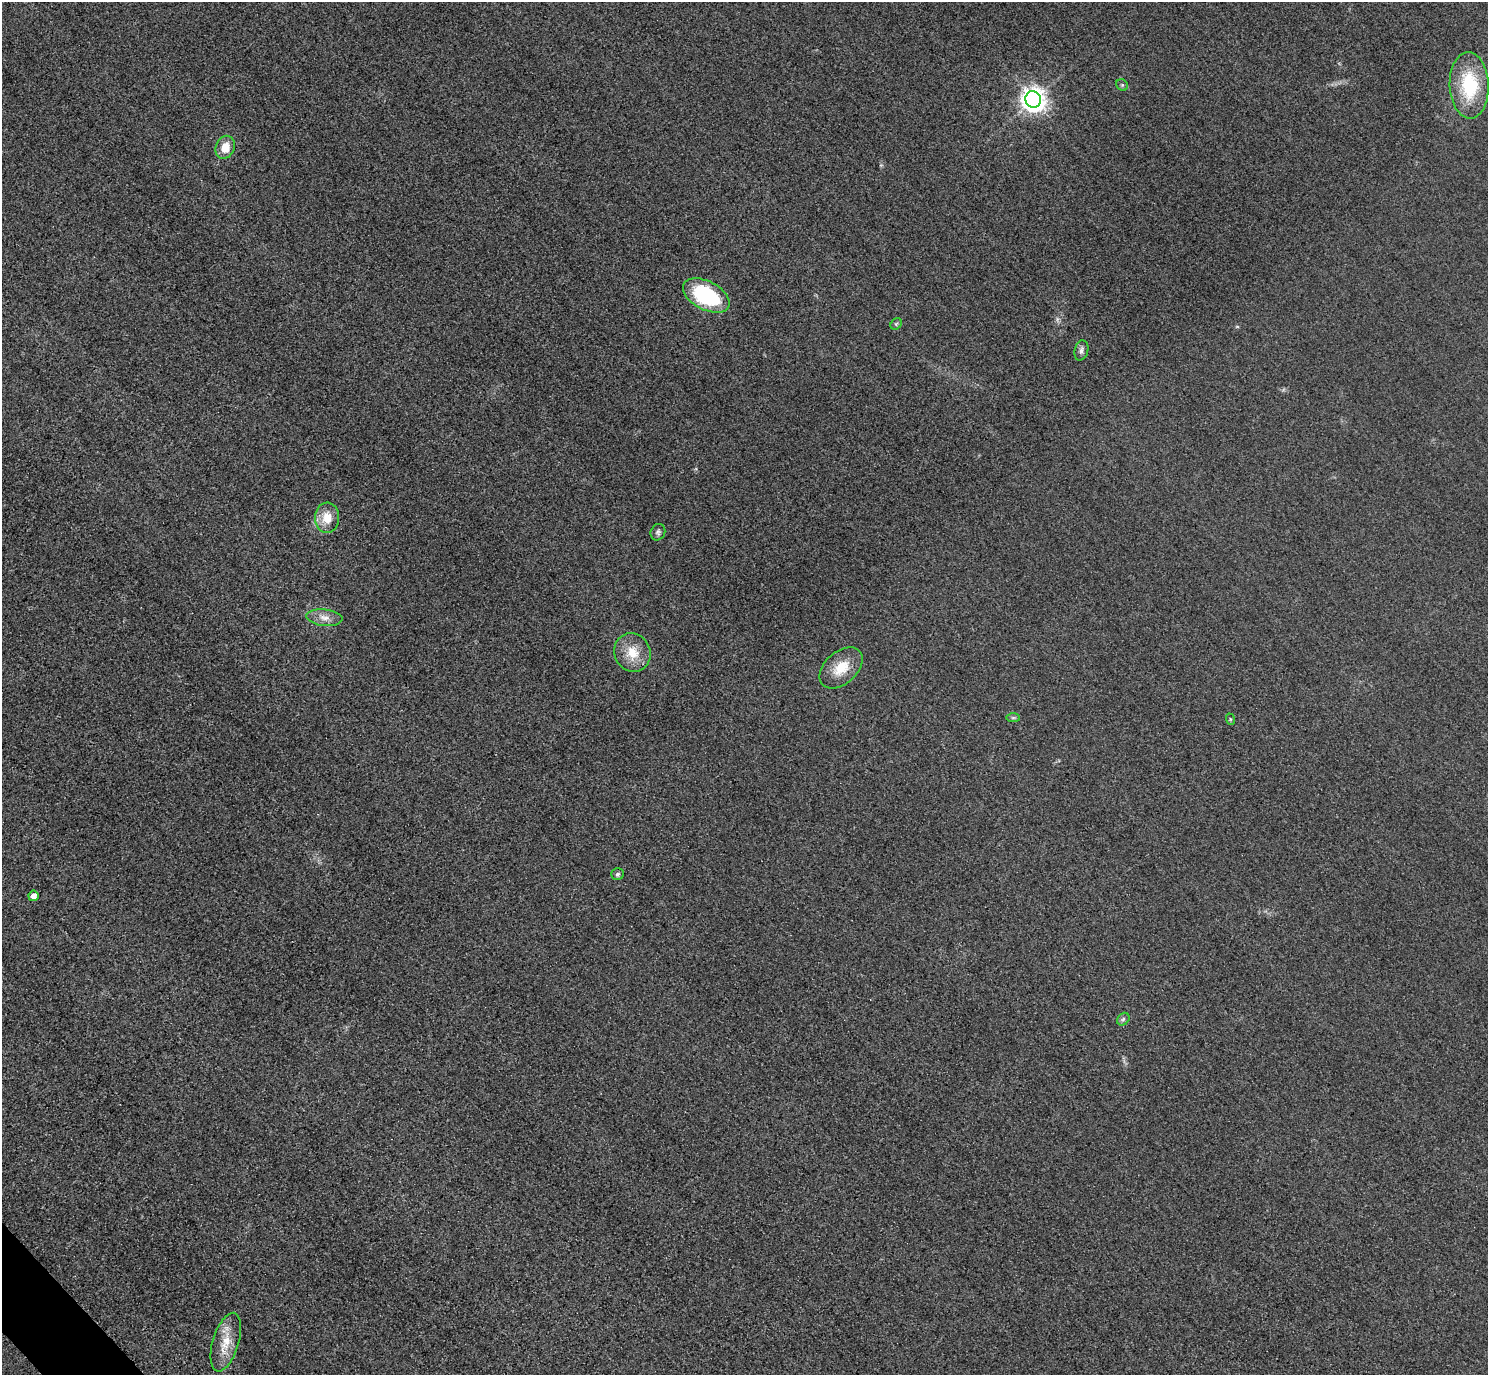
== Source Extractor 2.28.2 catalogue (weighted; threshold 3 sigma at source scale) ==
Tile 7 of 4 x 4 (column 3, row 2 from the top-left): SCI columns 3004-4489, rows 2931-4303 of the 6005 x 6003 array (HDU 1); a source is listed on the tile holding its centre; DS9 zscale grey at full resolution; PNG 1490 x 1377 px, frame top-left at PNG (2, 2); each listed source drawn as its Kron ellipse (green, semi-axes under 4 px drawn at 4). Shown black and unused: <1% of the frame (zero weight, under 3 of 4 exposures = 3% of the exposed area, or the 3 px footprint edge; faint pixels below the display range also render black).
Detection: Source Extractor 2.28.2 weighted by HDU 2 'WHT'; one run over the whole footprint, this tile lists its part. Background 0.0531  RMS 0.016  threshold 0.0724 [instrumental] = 3 sigma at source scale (4.5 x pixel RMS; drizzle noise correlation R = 1.50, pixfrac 1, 0.05/0.05 arcsec/px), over >= 5 px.
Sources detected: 18; all 18 listed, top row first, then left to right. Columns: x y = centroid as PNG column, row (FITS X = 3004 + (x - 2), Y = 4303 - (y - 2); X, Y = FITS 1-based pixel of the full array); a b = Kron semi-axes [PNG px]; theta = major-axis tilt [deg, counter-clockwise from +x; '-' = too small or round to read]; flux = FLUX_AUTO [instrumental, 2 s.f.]
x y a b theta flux
1122 85 6 5 - 2.9
1469 85 33 19 -87 94
1033 99 8 8 - 1500
225 147 12 9 70 21
706 295 25 14 -27 140
896 324 6 5 - 2.5
1081 350 10 6 75 5.8
327 518 15 12 -89 26
658 532 8 7 - 4.3
324 618 18 8 -6 14
632 653 19 18 - 33
841 668 25 16 42 37
1013 718 7 4 0 2.7
1230 719 6 3 -72 1.8
617 874 6 6 - 3.8
33 896 5 5 - 12
1123 1019 7 5 45 3.5
226 1342 30 13 73 34